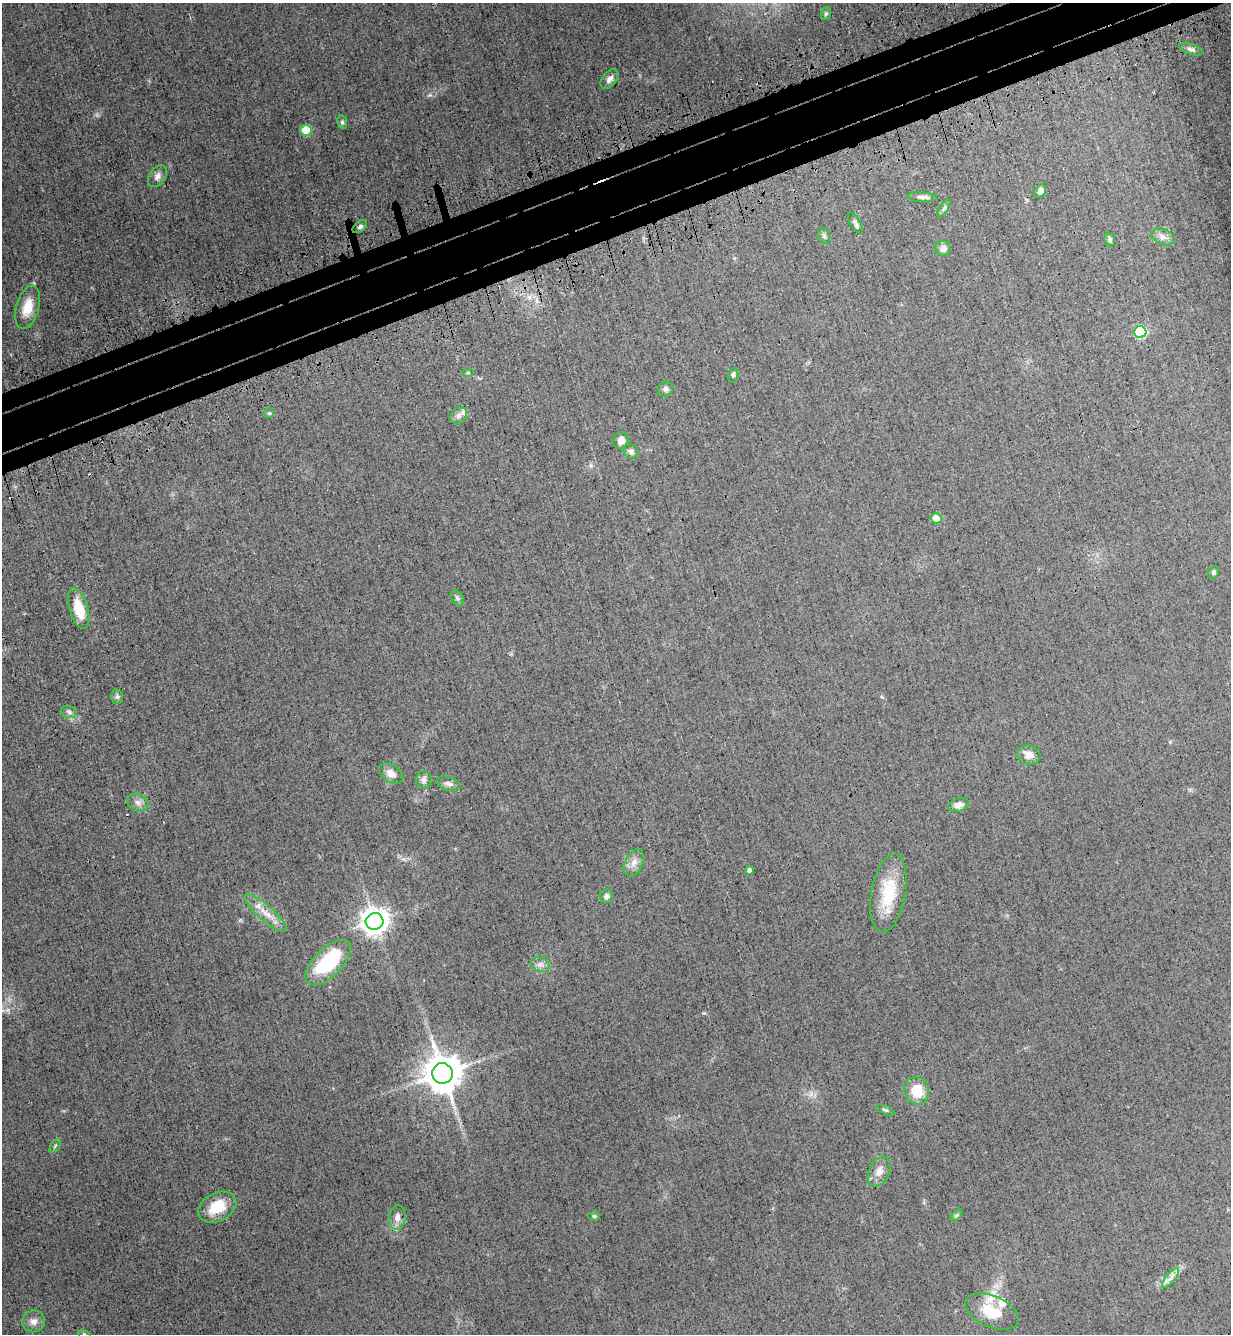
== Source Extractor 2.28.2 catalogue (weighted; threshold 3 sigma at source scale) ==
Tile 10 of 4 x 4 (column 2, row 3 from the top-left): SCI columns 1574-2802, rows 1416-2747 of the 5477 x 5494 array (HDU 1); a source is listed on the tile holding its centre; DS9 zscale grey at full resolution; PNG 1233 x 1336 px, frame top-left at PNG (2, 3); each listed source drawn as its Kron ellipse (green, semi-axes under 4 px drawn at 4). Shown black and unused: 5% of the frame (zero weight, under 3 of 4 exposures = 7% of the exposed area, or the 3 px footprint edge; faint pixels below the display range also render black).
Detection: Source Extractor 2.28.2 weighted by HDU 2 'WHT'; one run over the whole footprint, this tile lists its part. Background 0.0322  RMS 0.0068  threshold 0.0307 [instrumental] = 3 sigma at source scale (4.5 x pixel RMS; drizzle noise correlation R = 1.50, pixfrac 1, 0.05/0.05 arcsec/px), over >= 5 px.
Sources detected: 62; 2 cosmic-ray / hot-pixel residue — neither listed nor drawn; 3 inside a brighter listed object's ellipse — not listed separately; the other 57 listed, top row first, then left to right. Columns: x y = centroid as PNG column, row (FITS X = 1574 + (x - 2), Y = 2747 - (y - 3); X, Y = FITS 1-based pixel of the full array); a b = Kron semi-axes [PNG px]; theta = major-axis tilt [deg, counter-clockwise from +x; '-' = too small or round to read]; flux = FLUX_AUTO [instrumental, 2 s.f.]
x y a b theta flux
826 14 6 5 - 1
1191 49 12 5 -17 2.5
609 79 11 7 50 3.3
342 122 7 5 -81 1.3
306 130 5 5 - 24
157 176 12 8 54 3.5
1040 191 7 5 56 2.7
922 197 14 5 -3 2.8
944 208 10 4 58 1.4
856 223 11 5 -60 1.8
360 227 8 5 37 1.5
824 236 8 5 -66 1.7
1163 237 12 7 -22 3.5
1110 239 7 5 -77 1.4
943 248 8 7 - 3.1
28 307 22 11 74 12
1140 332 6 6 - 60
468 373 6 4 0 0.87
733 375 7 5 88 1.6
666 389 8 7 - 2
269 413 5 4 - 0.84
458 416 9 7 47 2.9
621 441 8 7 - 4.1
631 451 8 6 -47 2.3
936 518 5 5 - 11
1213 572 6 5 - 1.5
457 598 8 5 -53 1.6
79 608 21 9 -73 17
117 697 7 6 - 1.7
69 712 8 6 -19 1.8
1029 755 12 9 -13 4.9
391 773 13 8 -39 5.7
424 780 8 7 - 2.5
449 784 12 6 -14 2.7
138 802 11 8 -19 3.4
959 805 11 6 16 3.6
634 863 14 9 64 4.8
749 870 4 4 - 2.2
888 893 40 17 80 28
606 896 7 6 - 1.9
266 913 27 7 -41 9.4
375 921 9 8 - 750
328 962 29 14 45 42
541 964 10 7 -22 2.9
442 1073 10 10 - 2000
917 1091 14 12 -79 15
885 1110 10 3 -24 1.2
55 1146 7 4 54 1.1
879 1171 16 10 64 5.6
217 1207 20 14 28 18
956 1215 7 4 45 1.2
594 1216 6 5 - 1
397 1218 12 8 86 4.4
1171 1278 12 4 51 3.2
992 1312 28 15 -24 18
33 1321 11 11 - 4.6
84 1334 6 4 -19 0.87
Isophote crosses this tile's border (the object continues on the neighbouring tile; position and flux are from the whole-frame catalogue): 1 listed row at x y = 84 1334